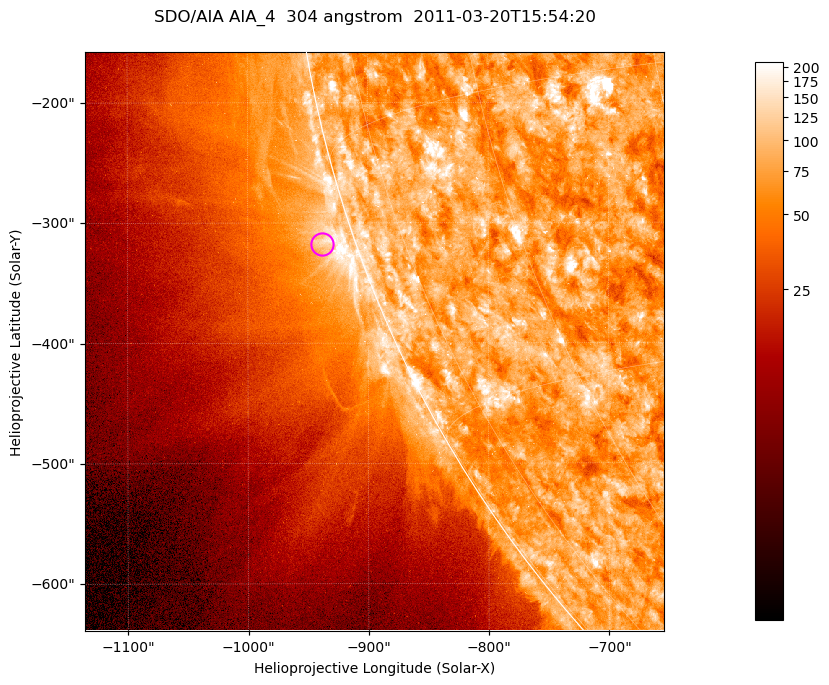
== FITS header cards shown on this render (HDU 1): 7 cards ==
TELESCOP= 'SDO/AIA '           / For AIA: SDO/AIA
INSTRUME= 'AIA_4   '           / For AIA: AIA_ATA1, AIA_ATA2, AIA_ATA3 or AIA_AT
WAVELNTH=                  304 / [angstrom] Wavelength
WAVEUNIT= 'angstrom'           / Wavelength unit: angstrom
DATE-OBS= '2011-03-20T15:54:20.123' / [ISO] Date when observation started; ISO 8
CTYPE1  = 'HPLN-TAN'           / CTYPE1; Typically HPLN
CTYPE2  = 'HPLT-TAN'           / CTYPE2; Typically HPLT

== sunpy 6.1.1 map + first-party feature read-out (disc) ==
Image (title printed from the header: SDO/AIA AIA_4  304 angstrom  2011-03-20T15:54:20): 802 x 802 px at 0.6 arcsec/px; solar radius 964 arcsec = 1606 px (partial field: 3.5% of the solar disc is inside the frame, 44% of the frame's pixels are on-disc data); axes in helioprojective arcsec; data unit not stated in the header (colour bar unlabelled)
Orientation: roll -0.132 deg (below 1 deg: not rotated)
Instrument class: DISC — disc imager (sunpy class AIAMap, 304 A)
Bright regions (active regions / flare kernels): reference = the on-disc median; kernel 7 px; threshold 5 sigma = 123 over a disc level ~76.5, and >= 1.15x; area >= 643 px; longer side >= 10 px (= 6 arcsec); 0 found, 0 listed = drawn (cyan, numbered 1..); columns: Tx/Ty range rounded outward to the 2 arcsec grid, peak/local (2 s.f.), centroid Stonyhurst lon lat
Off-limb structures (1.02-1.3 R_sun): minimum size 321 px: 3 found; the strongest spans PA ~105..110 deg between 1.02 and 1.04 R_sun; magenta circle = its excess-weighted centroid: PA ~110 deg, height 1.03 R_sun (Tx ~-938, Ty ~-318 arcsec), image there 1.9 x the reference